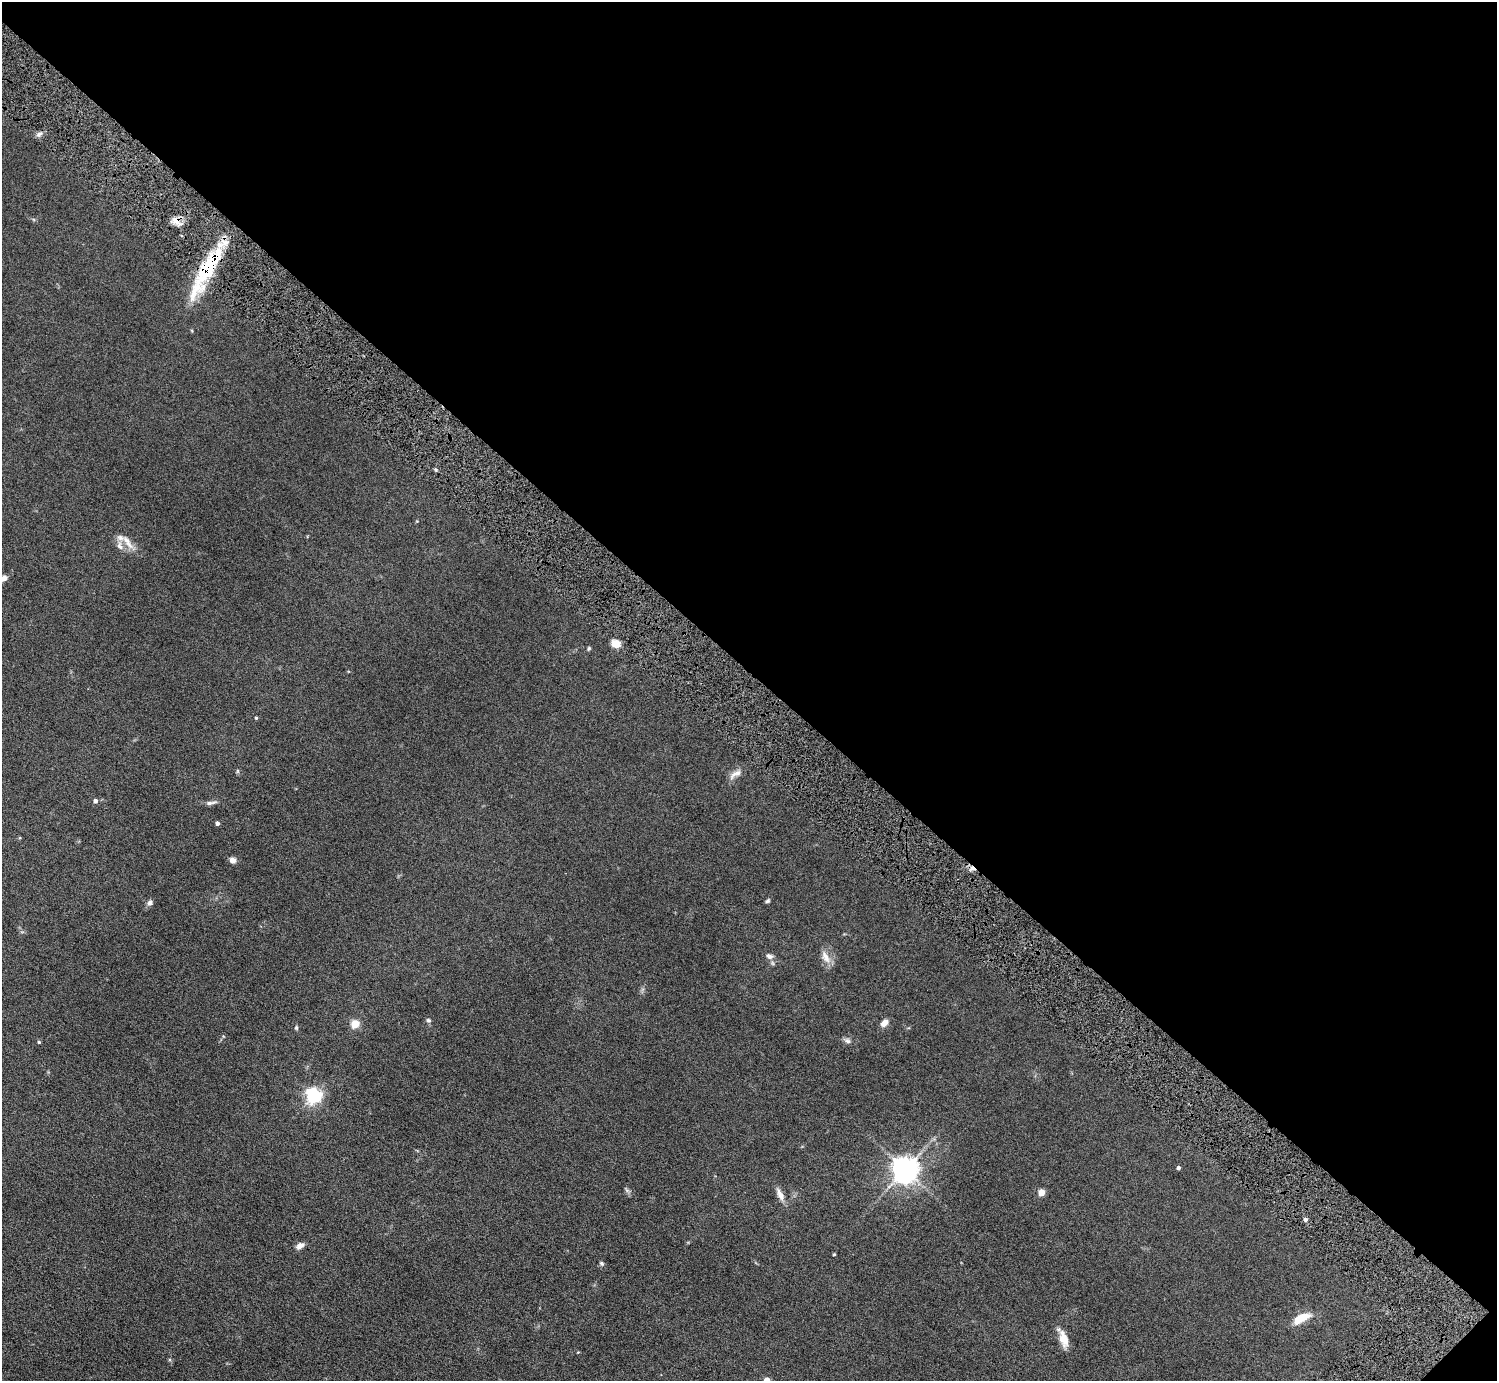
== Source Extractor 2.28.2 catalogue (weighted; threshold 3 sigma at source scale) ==
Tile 8 of 4 x 4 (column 4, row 2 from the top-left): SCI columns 4593-6087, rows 3121-4499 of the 6098 x 6100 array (HDU 1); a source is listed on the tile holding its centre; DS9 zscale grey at full resolution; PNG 1499 x 1383 px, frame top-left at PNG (2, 2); no overlay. Shown black and unused: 49% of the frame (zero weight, under 6 of 11 exposures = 5% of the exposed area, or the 3 px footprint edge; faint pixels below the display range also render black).
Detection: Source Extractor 2.28.2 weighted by HDU 2 'WHT'; one run over the whole footprint, this tile lists its part. Background 0.103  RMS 0.006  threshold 0.0246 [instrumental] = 3 sigma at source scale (4.09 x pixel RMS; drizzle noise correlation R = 1.36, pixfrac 0.8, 0.05/0.05 arcsec/px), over >= 5 px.
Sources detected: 44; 1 cosmic-ray / hot-pixel residue — not listed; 4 inside a brighter listed object's ellipse — not listed separately; the other 39 listed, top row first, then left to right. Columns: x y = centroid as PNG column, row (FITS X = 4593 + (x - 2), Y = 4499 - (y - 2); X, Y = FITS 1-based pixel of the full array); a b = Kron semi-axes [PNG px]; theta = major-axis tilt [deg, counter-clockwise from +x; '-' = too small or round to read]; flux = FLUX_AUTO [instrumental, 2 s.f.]
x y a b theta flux
39 134 9 4 36 1.5
176 220 13 9 -20 4.3
207 269 47 19 63 36
128 542 25 7 -54 5
120 546 12 7 -72 2.7
4 578 12 7 34 2.8
616 643 9 6 -4 6.9
589 648 6 4 87 0.68
256 718 4 3 - 0.66
237 771 6 4 -90 0.68
735 774 19 7 31 3.5
95 801 5 5 - 1.7
211 803 16 5 9 2.1
217 823 4 4 - 1.6
233 860 7 6 - 2.7
767 901 7 5 40 0.89
150 903 7 6 - 1.7
769 956 10 7 -21 2.2
825 957 20 9 -62 4.6
428 1020 6 5 - 1.1
884 1023 9 6 48 3.6
355 1024 5 5 - 20
296 1028 6 4 -90 0.75
847 1041 9 7 -33 1.6
39 1042 4 4 - 0.64
313 1096 6 6 - 150
1178 1168 4 4 - 1.2
905 1170 8 8 - 610
627 1190 8 4 -37 0.98
1041 1192 5 4 - 8.8
780 1195 19 7 -65 3.6
1305 1219 5 5 - 1.4
300 1246 9 6 30 3.1
834 1254 3 3 - 0.55
601 1263 7 5 -34 0.82
1300 1318 21 8 26 9.4
1063 1339 22 9 -74 6.4
578 1352 4 3 - 0.37
767 1380 4 4 - 5.8
Overlapping masked pixels (flux is a lower limit): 2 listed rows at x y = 176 220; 207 269
Isophote crosses this tile's border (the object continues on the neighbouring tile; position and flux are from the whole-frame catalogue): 2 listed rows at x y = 4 578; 767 1380